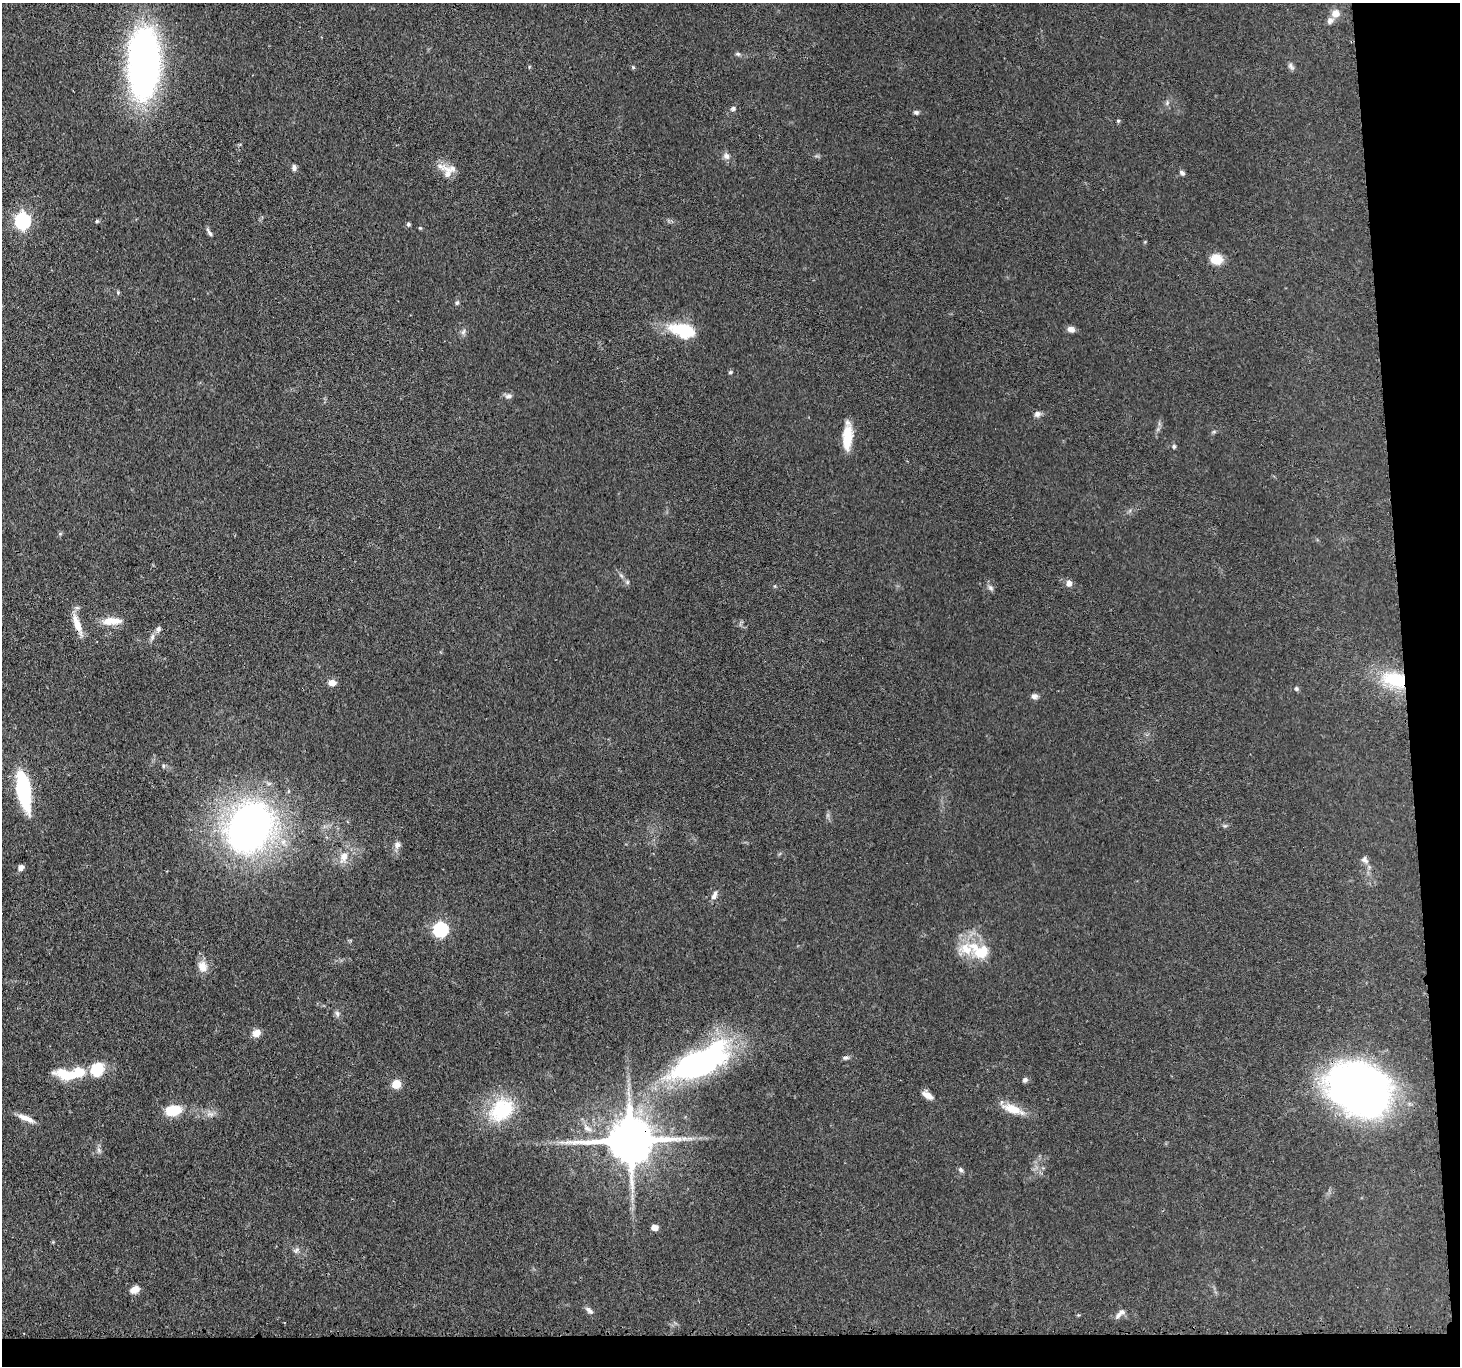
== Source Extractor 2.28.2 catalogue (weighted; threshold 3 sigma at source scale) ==
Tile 9 of 3 x 3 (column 3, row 3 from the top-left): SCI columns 2938-4395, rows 137-1500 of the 4416 x 4389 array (HDU 1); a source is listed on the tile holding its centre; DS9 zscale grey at full resolution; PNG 1462 x 1368 px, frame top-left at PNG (2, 3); no overlay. Shown black and unused: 6% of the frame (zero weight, under 3 of 4 exposures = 3% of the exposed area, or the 3 px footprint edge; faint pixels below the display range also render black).
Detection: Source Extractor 2.28.2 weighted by HDU 2 'WHT'; one run over the whole footprint, this tile lists its part. Background 0.112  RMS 0.0053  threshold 0.0237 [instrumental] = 3 sigma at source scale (4.5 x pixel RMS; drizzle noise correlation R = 1.50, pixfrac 1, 0.05/0.05 arcsec/px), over >= 5 px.
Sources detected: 79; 7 inside a brighter listed object's ellipse — not listed separately; the other 72 listed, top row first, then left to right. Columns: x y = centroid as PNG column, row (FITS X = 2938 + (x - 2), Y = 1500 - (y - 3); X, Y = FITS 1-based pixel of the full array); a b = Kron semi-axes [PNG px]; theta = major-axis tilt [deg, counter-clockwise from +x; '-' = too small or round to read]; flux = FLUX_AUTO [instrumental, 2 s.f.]
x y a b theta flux
1335 13 10 9 - 4.3
738 54 7 5 -13 0.99
144 65 49 22 88 300
1291 66 10 6 -50 1.5
633 67 5 4 - 0.63
1167 103 6 5 - 1
733 109 6 6 - 1.1
916 112 7 5 -10 1.1
1118 121 5 4 - 0.72
726 156 10 8 -47 2.3
294 167 8 5 -89 1.5
448 173 31 12 -50 6.9
1182 173 7 5 -42 1.4
22 221 7 7 - 120
97 221 4 4 - 0.77
408 224 5 5 - 0.93
209 233 13 4 -55 1.5
1217 259 11 9 -8 9.9
118 292 5 4 - 0.59
457 303 6 5 - 0.92
1071 329 9 7 -20 2.5
683 330 32 16 -14 22
463 332 9 5 60 1.5
730 372 5 4 - 0.75
508 396 11 6 6 1.7
1037 414 9 7 9 1.9
847 438 28 10 86 13
1174 446 6 5 - 0.94
60 534 6 4 19 0.64
627 582 6 5 - 0.92
1069 583 7 7 - 2.6
990 588 9 6 -45 1.5
110 620 19 11 12 7.3
77 625 28 8 -70 7.5
158 629 8 6 66 1.5
152 637 10 5 77 1.8
1394 680 36 21 -17 27
332 683 8 6 -5 4.1
1296 689 5 5 - 0.93
1034 696 8 7 - 1.9
163 766 6 4 -89 0.74
23 790 35 11 -80 49
250 827 32 25 58 330
397 845 9 7 68 2.3
344 857 17 10 69 6.1
1365 860 11 8 -41 2.2
21 867 7 6 - 2.3
714 895 13 6 66 2.5
441 929 7 7 - 90
982 952 22 17 24 13
202 966 15 12 -70 5.1
337 1013 8 6 -73 1.5
256 1033 10 9 - 3.7
846 1058 8 5 6 1.2
697 1063 63 25 27 150
71 1073 42 13 5 20
1025 1080 7 6 - 1.4
396 1084 6 5 - 16
1359 1090 46 35 -26 380
927 1095 14 7 -30 3.8
1013 1109 30 11 -20 9.4
173 1110 20 12 10 12
502 1110 39 28 40 30
26 1118 21 6 -23 4.6
630 1140 15 12 2 2400
99 1150 7 4 -71 1.2
961 1170 7 6 - 1.2
655 1227 7 6 - 3.1
296 1250 9 4 36 1.3
135 1289 11 8 25 3.9
589 1310 13 6 -40 1.9
1122 1312 12 7 26 2.3
Overlapping masked pixels (flux is a lower limit): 4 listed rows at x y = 77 625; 1394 680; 1359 1090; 630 1140